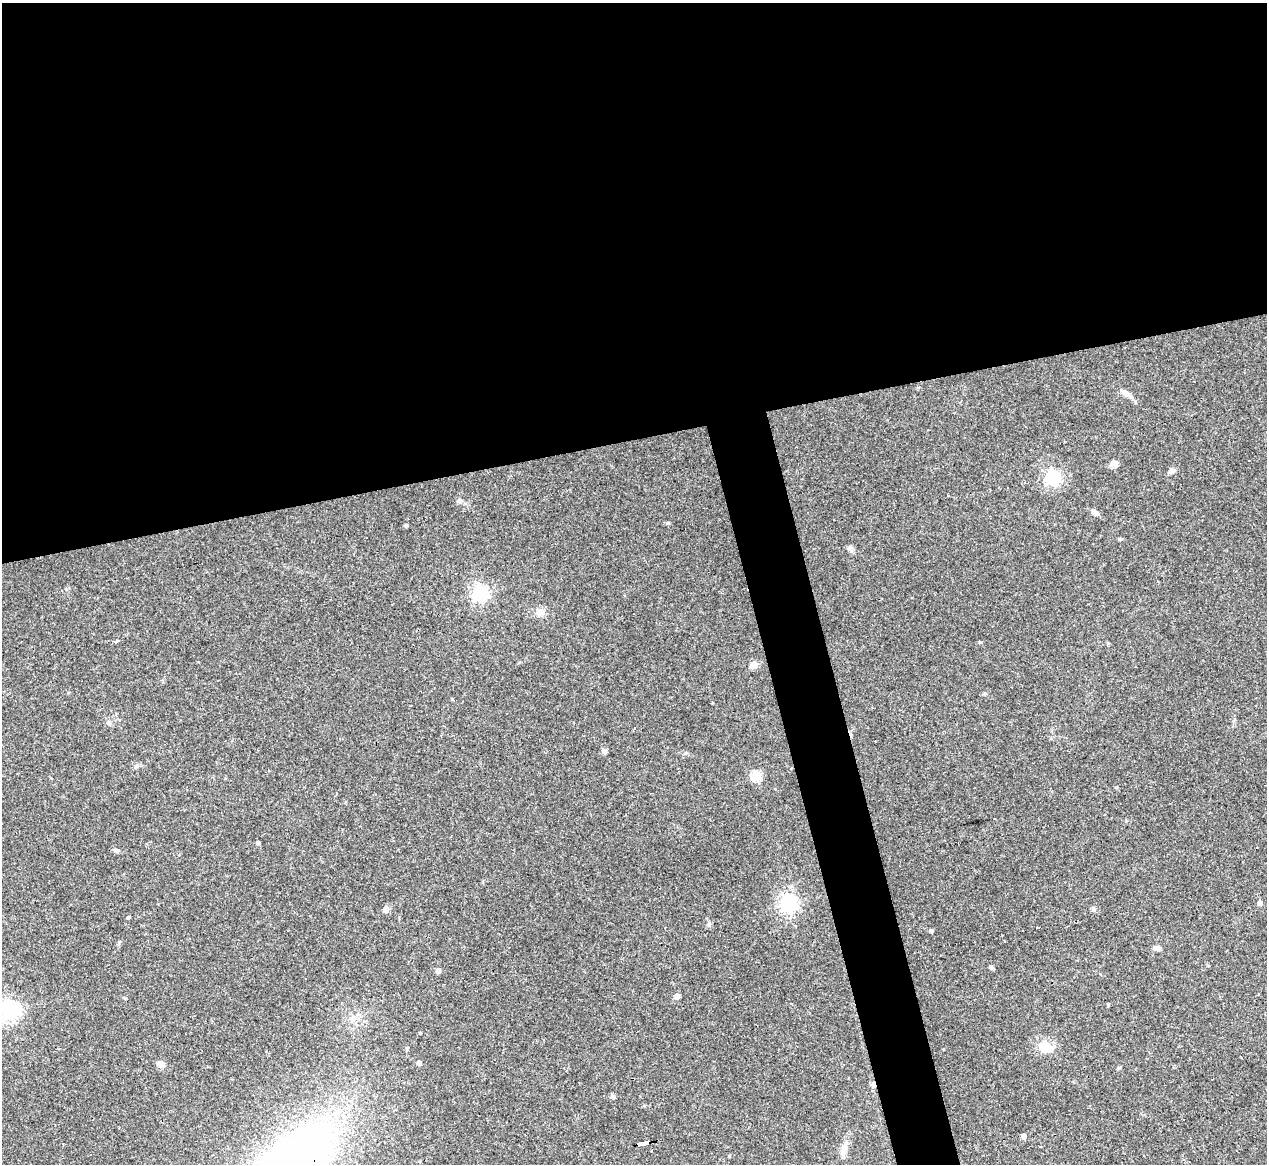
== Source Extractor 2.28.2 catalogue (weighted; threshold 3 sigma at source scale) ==
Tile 2 of 4 x 4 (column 2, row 1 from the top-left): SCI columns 1266-2530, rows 3742-4903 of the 5061 x 5039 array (HDU 1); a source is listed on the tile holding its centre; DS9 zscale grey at full resolution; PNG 1269 x 1166 px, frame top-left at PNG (2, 3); no overlay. Shown black and unused: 41% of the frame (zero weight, under 3 of 4 exposures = <1% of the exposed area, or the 3 px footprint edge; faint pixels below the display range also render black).
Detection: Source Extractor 2.28.2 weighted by HDU 2 'WHT'; one run over the whole footprint, this tile lists its part. Background 0.0954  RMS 0.0058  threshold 0.026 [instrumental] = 3 sigma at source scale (4.5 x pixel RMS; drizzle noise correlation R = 1.50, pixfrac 1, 0.05/0.05 arcsec/px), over >= 5 px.
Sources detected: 44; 3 cosmic-ray / hot-pixel residue — not listed; the other 41 listed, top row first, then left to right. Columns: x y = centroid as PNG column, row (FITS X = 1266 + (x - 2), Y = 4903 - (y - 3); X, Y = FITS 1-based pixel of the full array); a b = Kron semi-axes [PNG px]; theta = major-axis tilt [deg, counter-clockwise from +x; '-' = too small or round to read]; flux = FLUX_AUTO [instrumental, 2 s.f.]
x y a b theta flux
1126 393 16 6 -32 3.5
1114 464 11 7 4 2.2
1172 471 8 6 26 2.2
1052 477 7 7 - 100
459 501 7 4 -1 1.1
1095 512 10 6 -40 2.2
668 523 4 4 - 0.75
406 525 4 3 - 0.99
850 549 9 7 -40 1.7
61 591 3 2 - 0.53
480 594 7 6 - 180
540 612 12 9 20 3.8
116 641 4 3 - 3.4
754 665 5 5 - 12
984 693 5 5 - 0.96
452 699 4 3 - 0.52
604 751 7 6 - 1.5
136 766 7 5 20 1.2
756 776 5 5 - 34
258 843 4 4 - 1.3
116 850 8 4 7 1
1260 903 4 4 - 2.3
788 904 7 6 - 210
386 909 9 6 73 1.8
128 918 4 3 - 1.1
931 931 4 3 - 1.4
1157 948 9 5 -9 2.5
991 967 6 4 -75 1.1
438 971 5 4 - 2.9
677 996 5 4 - 3.9
125 998 5 3 - 0.49
10 1010 7 7 - 290
1045 1047 22 14 -16 9.7
419 1063 6 5 - 1
160 1064 11 7 -19 2.8
1119 1068 5 4 - 0.74
873 1084 6 4 -89 3.6
612 1096 7 5 -2 1.1
1024 1136 4 4 - 3.1
642 1143 13 3 10 93
844 1149 15 8 73 4.7
Overlapping masked pixels (flux is a lower limit): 2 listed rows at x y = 873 1084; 642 1143
Isophote crosses this tile's border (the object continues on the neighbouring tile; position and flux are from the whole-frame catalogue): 1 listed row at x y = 10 1010
Unlisted compact peaks at least as high as the median listed source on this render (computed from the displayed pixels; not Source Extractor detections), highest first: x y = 980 642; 1094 910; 1108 1005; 709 925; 1119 539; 420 1033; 119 942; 729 1156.